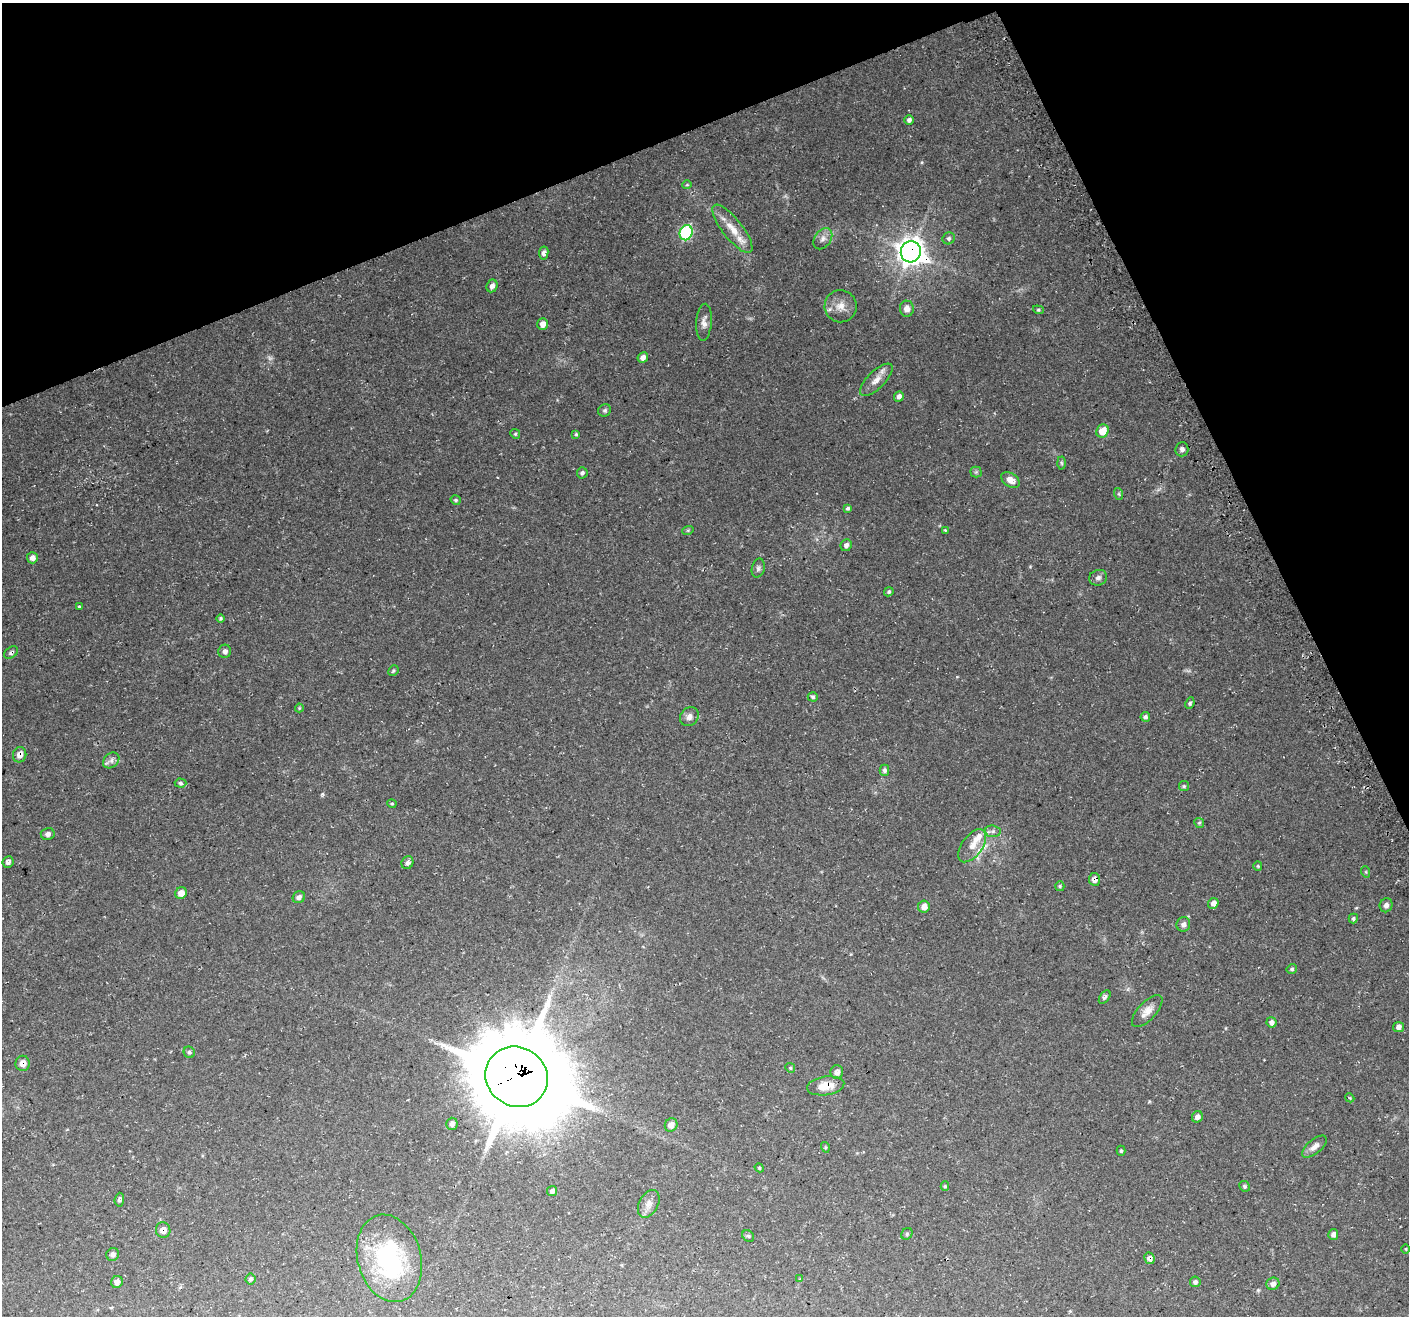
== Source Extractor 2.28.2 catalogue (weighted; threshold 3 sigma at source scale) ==
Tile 3 of 4 x 4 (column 3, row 1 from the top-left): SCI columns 2847-4253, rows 4048-5361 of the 5696 x 5522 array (HDU 1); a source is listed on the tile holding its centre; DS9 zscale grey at full resolution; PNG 1411 x 1318 px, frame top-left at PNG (2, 3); each listed source drawn as its Kron ellipse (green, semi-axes under 4 px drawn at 4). Shown black and unused: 20% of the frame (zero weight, under 3 of 4 exposures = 3% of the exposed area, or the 3 px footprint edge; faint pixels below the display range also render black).
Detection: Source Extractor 2.28.2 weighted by HDU 2 'WHT'; one run over the whole footprint, this tile lists its part. Background 0.0483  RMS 0.0041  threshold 0.0182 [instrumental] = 3 sigma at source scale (4.5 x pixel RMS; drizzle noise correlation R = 1.50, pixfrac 1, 0.0396/0.0396 arcsec/px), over >= 5 px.
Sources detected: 112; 1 too faint to see at this stretch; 1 inside a brighter object's white glare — neither listed nor drawn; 4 inside a brighter listed object's ellipse — not listed separately; the other 106 listed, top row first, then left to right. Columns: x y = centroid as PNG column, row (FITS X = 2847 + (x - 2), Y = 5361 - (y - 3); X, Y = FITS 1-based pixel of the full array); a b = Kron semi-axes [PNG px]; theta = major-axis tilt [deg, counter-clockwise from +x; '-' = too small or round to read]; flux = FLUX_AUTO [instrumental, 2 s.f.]
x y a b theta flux
909 120 5 5 - 1.1
687 185 5 4 - 0.44
732 229 30 10 -52 6.7
686 233 8 6 71 41
949 238 6 5 - 0.86
823 239 11 8 55 2.2
911 252 10 10 - 460
544 253 6 4 79 1.7
492 286 6 5 - 1.8
841 306 16 16 - 4.7
907 309 8 7 - 2.6
1038 310 5 4 - 0.54
704 322 18 7 86 2.3
543 324 6 5 - 2.6
643 357 5 5 - 1.9
876 380 21 8 45 3.7
899 396 5 4 - 1.4
605 410 7 6 - 0.83
1103 431 7 6 - 6
515 434 5 4 - 0.55
576 434 4 3 - 0.47
1182 449 7 6 - 1.4
1061 463 6 4 -88 0.61
976 472 5 5 - 0.67
582 473 5 5 - 0.94
1010 480 10 6 -32 3
1119 494 6 3 -72 0.52
456 500 5 4 - 0.6
848 508 4 3 - 0.65
688 530 6 3 18 0.48
945 530 4 4 - 0.32
846 545 6 5 - 1.3
32 558 5 5 - 2.2
758 568 10 6 76 1
1098 578 9 7 21 1.5
889 592 5 4 - 0.53
80 606 4 3 - 1.4
221 618 4 4 - 0.58
225 651 6 6 - 1.5
11 653 8 5 33 0.92
393 671 5 4 - 0.59
813 697 5 4 - 0.72
1190 703 6 4 64 0.81
299 708 4 4 - 0.38
689 717 10 8 47 2.2
1145 717 5 4 - 0.95
20 755 7 6 - 2.6
111 760 9 7 43 1.5
884 770 5 4 - 0.87
180 783 6 4 -4 0.72
1184 786 5 5 - 0.59
392 804 4 4 - 0.46
1199 823 5 4 - 0.56
993 831 8 5 -5 1.1
48 834 7 6 - 1.3
972 846 19 10 54 4.2
8 862 6 5 - 1.3
407 863 7 5 61 1.2
1258 866 5 4 - 0.45
1366 872 6 3 -72 0.42
1094 879 6 5 - 1.8
1060 886 5 4 - 0.51
181 893 6 5 - 3.1
299 897 6 5 - 1.6
1213 903 5 5 - 2.1
1386 905 7 6 - 1.4
924 907 6 6 - 2.8
1353 918 5 4 - 0.79
1183 924 7 7 - 1.7
1292 969 5 5 - 0.75
1105 997 8 4 54 1.1
1147 1011 20 9 47 3.6
1272 1022 5 5 - 1.5
1399 1027 5 5 - 1.6
189 1052 6 5 - 0.72
23 1063 7 7 - 3.1
790 1068 5 4 - 0.52
837 1072 7 6 - 1.8
516 1077 32 29 -34 5800
826 1086 19 9 8 6.4
1350 1098 4 3 - 0.37
1197 1117 6 5 - 1.7
452 1124 6 5 - 1.7
671 1125 7 6 - 2.6
825 1147 5 3 - 0.41
1314 1147 15 7 39 2.4
1121 1151 5 4 - 0.55
759 1168 5 4 - 0.45
945 1186 5 4 - 0.56
1244 1186 5 5 - 0.77
552 1191 5 5 - 1.2
119 1200 7 5 85 1
649 1204 15 9 62 2.7
163 1230 8 7 - 2.7
907 1234 6 5 - 0.63
1333 1234 5 5 - 1.5
748 1236 6 5 - 0.64
1406 1249 5 3 - 0.34
113 1254 6 6 - 1.3
389 1258 44 31 -75 41
1149 1258 6 5 - 1.3
251 1279 5 5 - 0.93
800 1279 4 4 - 0.33
117 1282 6 5 - 1.9
1195 1282 5 5 - 1.2
1273 1284 6 6 - 1.8
Overlapping masked pixels (flux is a lower limit): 8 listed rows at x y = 911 252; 11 653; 20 755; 1094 879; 23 1063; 516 1077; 826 1086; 163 1230